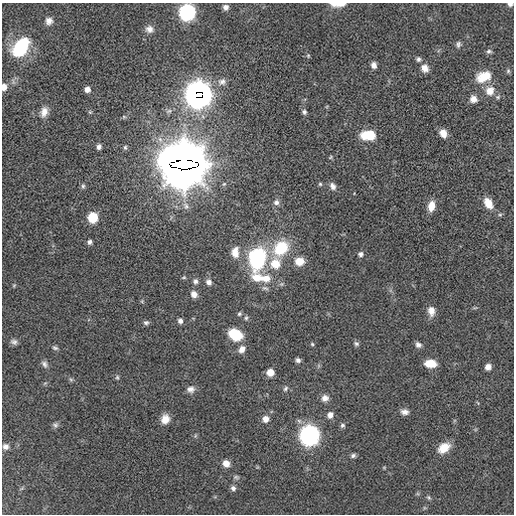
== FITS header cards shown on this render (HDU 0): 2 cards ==
NAXIS1  =                  512 / Axis length
NAXIS2  =                  512 / Axis length

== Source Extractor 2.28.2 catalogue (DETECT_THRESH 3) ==
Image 512 x 512 px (HDU 0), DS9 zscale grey, 1 PNG px = 1 image px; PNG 516 x 516 px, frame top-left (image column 1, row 512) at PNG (2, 3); no overlay
Background 0.902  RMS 22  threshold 67.2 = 3 sigma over >= 5 px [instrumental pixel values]
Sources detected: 98; all 98 listed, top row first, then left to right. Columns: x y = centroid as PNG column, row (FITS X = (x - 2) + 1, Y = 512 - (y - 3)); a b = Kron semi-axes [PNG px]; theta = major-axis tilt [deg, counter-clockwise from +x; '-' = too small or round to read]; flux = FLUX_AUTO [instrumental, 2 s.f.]
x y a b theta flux
333 4 6 3 -22 3.0e+03
340 4 16 5 7 1.6e+04
510 4 6 4 -1 4.3e+03
225 7 6 6 - 6.3e+03
187 12 8 7 - 4.8e+05
49 21 8 8 - 7.6e+03
149 29 10 9 - 8.6e+03
458 44 8 6 86 4.5e+03
21 47 17 11 55 1.2e+05
489 51 8 6 8 3.7e+03
308 56 6 5 - 2.2e+03
418 59 7 6 - 4.2e+03
374 65 7 6 - 7.5e+03
425 68 9 8 - 1.1e+04
508 71 6 5 - 2.9e+03
483 77 18 12 23 3.4e+04
222 82 12 9 -3 8.6e+03
4 87 6 4 88 1.6e+04
87 89 5 5 - 7.9e+03
199 90 11 3 2 9.7e+04
490 91 13 13 - 1.8e+04
199 95 14 13 - 7.7e+05
498 97 7 5 22 3.3e+03
473 99 8 8 - 1.1e+04
169 111 9 6 16 4.7e+03
44 112 13 9 72 1.3e+04
90 112 6 4 -44 2.0e+03
304 112 6 6 - 3.7e+03
443 133 8 7 - 1.3e+04
366 135 10 9 - 3.1e+04
370 135 9 8 - 2.8e+04
99 147 6 5 - 4.8e+03
125 147 7 5 -76 2.7e+03
330 157 6 4 39 1.9e+03
184 164 25 18 -1 4.8e+06
320 184 5 5 - 2.2e+03
83 186 7 5 90 3.0e+03
333 186 10 7 -63 6.8e+03
276 202 7 7 - 5.6e+03
488 203 11 8 -61 2.3e+04
186 206 11 7 -61 7.5e+03
431 206 11 7 79 1.8e+04
500 215 5 5 - 2.3e+03
93 217 6 6 - 7.2e+04
89 242 5 5 - 4.1e+03
281 248 18 14 42 6.0e+04
235 252 13 8 88 1.5e+04
360 254 6 6 - 4.1e+03
257 259 24 16 85 1.4e+05
299 261 11 10 - 1.8e+04
275 264 15 14 - 3.0e+04
184 277 6 4 17 2.0e+03
257 278 16 9 -11 2.4e+04
266 278 12 10 3 1.9e+04
195 281 7 6 - 4.7e+03
209 282 7 6 - 6.3e+03
14 285 5 4 - 1.9e+03
265 288 10 6 -8 4.4e+03
194 294 7 6 - 9.0e+03
142 301 6 4 73 1.6e+03
431 311 12 8 -82 1.2e+04
239 314 6 5 - 2.6e+03
246 318 6 5 - 2.9e+03
180 321 6 5 - 5.4e+03
146 323 7 6 - 3.7e+03
235 335 11 9 -26 5.7e+04
14 342 9 7 -17 5.1e+03
312 344 5 5 - 2.0e+03
356 344 7 6 - 3.5e+03
418 345 8 6 -32 5.5e+03
55 348 8 5 -22 3.2e+03
242 349 9 7 55 9.9e+03
298 360 6 5 - 4.8e+03
430 363 11 7 -4 2.3e+04
44 364 10 7 -56 5.2e+03
488 367 6 5 - 9.0e+03
270 372 6 6 - 2.1e+04
117 377 7 5 -90 2.6e+03
71 379 7 5 -30 2.5e+03
285 388 7 5 52 3.3e+03
191 389 10 8 9 8.0e+03
325 398 9 8 - 9.0e+03
405 412 10 7 -8 7.2e+03
330 415 7 6 - 8.5e+03
165 419 9 8 - 1.7e+04
265 419 8 7 - 1.0e+04
55 425 8 7 - 3.8e+03
342 425 7 6 - 3.5e+03
309 435 8 8 - 1.0e+06
195 436 6 4 72 2.0e+03
5 447 7 7 - 6.0e+03
444 448 14 9 35 2.3e+04
353 455 7 5 25 3.8e+03
226 463 8 7 - 1.1e+04
384 467 6 4 0 1.5e+03
236 477 9 5 -10 3.4e+03
233 488 6 6 - 4.8e+03
429 497 7 5 -54 2.6e+03
At the frame edge (FLAGS 8, measured only in part): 5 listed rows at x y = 333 4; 340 4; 510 4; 187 12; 4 87